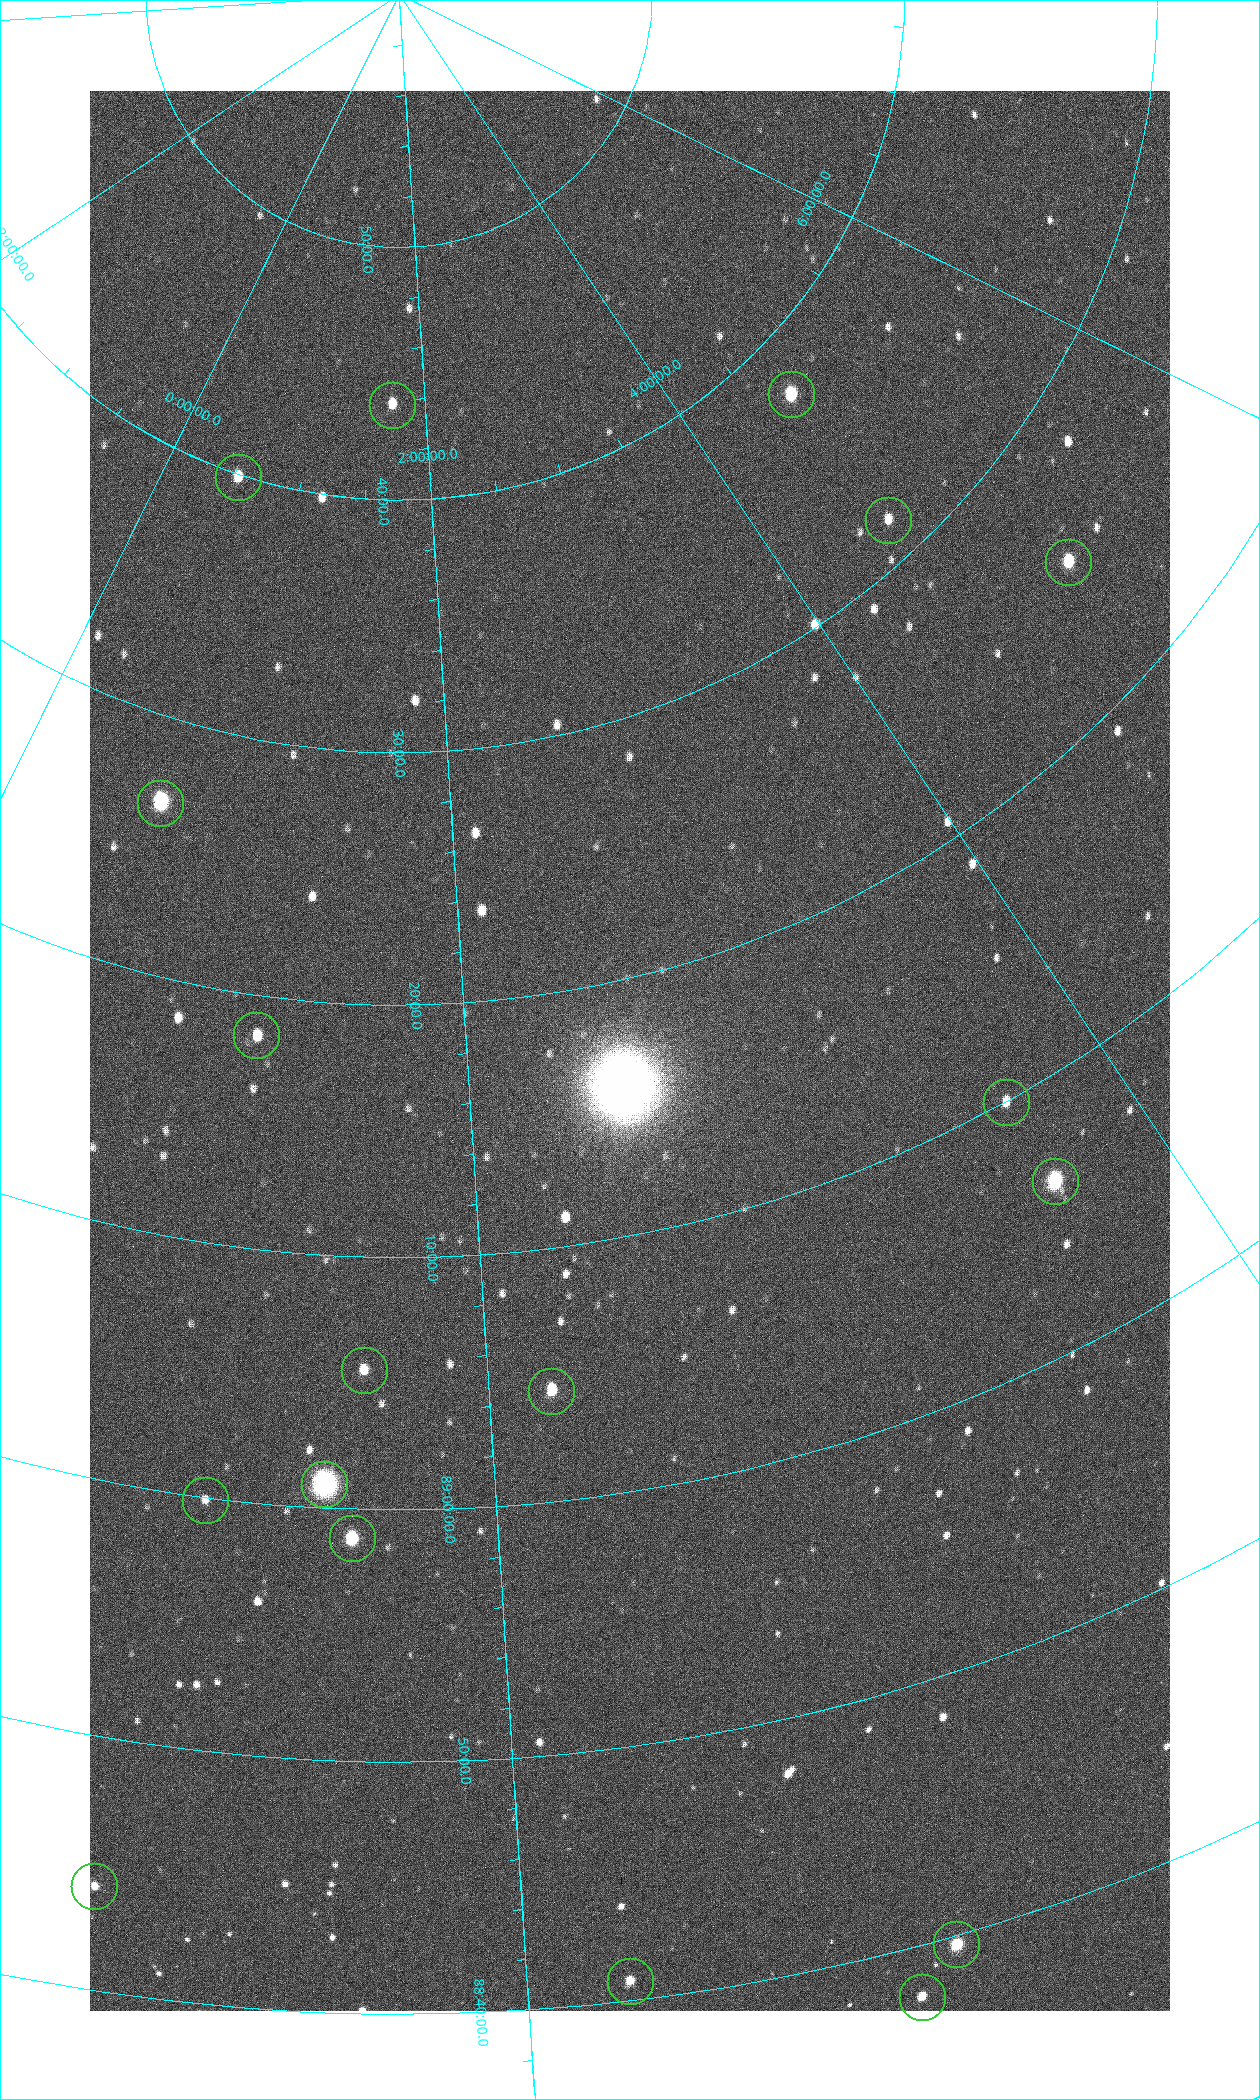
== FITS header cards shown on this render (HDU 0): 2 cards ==
NAXIS1  =                 1080 / length of data axis 1
NAXIS2  =                 1920 / length of data axis 2

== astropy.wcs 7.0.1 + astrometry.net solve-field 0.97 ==
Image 1080 x 1920 px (HDU 0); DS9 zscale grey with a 90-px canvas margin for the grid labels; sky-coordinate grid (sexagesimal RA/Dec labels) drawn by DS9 from the SOLVED WCS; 18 Tycho-2 reference stars matched to detected sources circled (green)
Header WCS: none
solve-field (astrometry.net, Tycho-2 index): SOLVED blind (the file carries no WCS)
Solved WCS: RA---TAN-SIP/DEC--TAN-SIP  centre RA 02:34:36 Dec +89:17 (38.65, +89.29 deg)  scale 2.37 arcsec/px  FOV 42.7' x 76.0'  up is +12 deg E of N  parity flipped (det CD > 0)
(file carries no celestial WCS; the grid is the blind solution)
Tycho-2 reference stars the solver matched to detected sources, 18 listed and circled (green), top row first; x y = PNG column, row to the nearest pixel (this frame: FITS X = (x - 90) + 1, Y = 1920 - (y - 91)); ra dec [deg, ICRS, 3 dp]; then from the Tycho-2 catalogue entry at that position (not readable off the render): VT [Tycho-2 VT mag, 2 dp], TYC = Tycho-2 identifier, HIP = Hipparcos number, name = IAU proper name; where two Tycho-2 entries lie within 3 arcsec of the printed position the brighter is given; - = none
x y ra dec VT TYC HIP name
791 394 70.692 +89.630 9.34 4629-37-1 - -
392 405 25.399 +89.729 11.04 4627-64-1 - -
238 477 7.906 +89.665 10.51 4627-6-1 - -
888 520 69.250 +89.526 11.02 4629-45-1 - -
1068 562 75.971 +89.421 9.41 4629-33-1 - -
160 803 9.931 +89.444 8.22 4627-49-1 3128 -
256 1035 18.559 +89.307 10.52 4627-75-1 - -
1006 1102 55.017 +89.166 11.19 4628-70-1 - -
1055 1181 55.225 +89.105 8.15 4628-68-1 17195 -
364 1370 24.867 +89.092 10.76 4627-125-1 - -
551 1391 32.549 +89.073 9.84 4628-149-1 - -
324 1484 23.461 +89.016 6.47 4627-259-1 7283 -
205 1500 19.000 +88.998 11.53 4627-46-1 - -
352 1538 24.587 +88.980 9.00 4627-86-1 - -
94 1886 17.187 +88.735 11.22 4627-80-1 - -
956 1944 42.246 +88.661 8.90 4628-20-1 - -
630 1981 32.945 +88.680 10.72 4628-99-1 - -
922 1997 40.943 +88.634 10.89 4628-71-1 - -